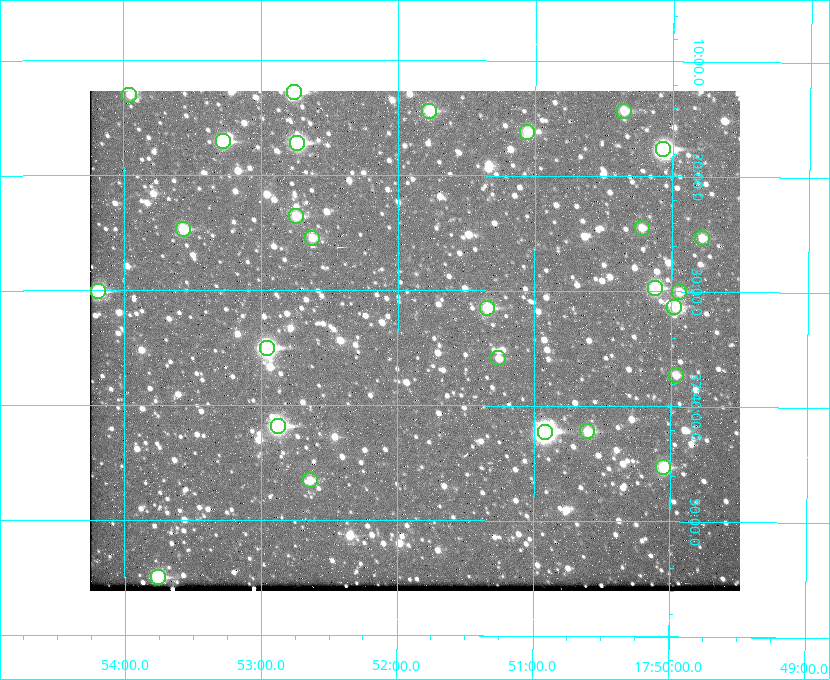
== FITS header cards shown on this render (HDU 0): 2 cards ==
NAXIS1  =                  650 / Width of table row in bytes
NAXIS2  =                  500 / Number of rows in table

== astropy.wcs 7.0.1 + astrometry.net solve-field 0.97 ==
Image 650 x 500 px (HDU 0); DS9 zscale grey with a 90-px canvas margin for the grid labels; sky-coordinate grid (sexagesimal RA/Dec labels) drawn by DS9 from the SOLVED WCS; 27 Tycho-2 reference stars matched to detected sources circled (green)
Header WCS: none
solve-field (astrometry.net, Tycho-2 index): SOLVED blind (the file carries no WCS)
Solved WCS: RA---TAN-SIP/DEC--TAN-SIP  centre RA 17:51:53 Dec +37:34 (267.97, +37.57 deg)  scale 5.22 arcsec/px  FOV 56.5' x 43.5'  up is +180 deg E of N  parity flipped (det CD > 0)
(file carries no celestial WCS; the grid is the blind solution)
Tycho-2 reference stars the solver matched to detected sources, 27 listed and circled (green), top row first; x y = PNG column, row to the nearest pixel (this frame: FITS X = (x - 90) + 1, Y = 500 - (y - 91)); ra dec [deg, ICRS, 3 dp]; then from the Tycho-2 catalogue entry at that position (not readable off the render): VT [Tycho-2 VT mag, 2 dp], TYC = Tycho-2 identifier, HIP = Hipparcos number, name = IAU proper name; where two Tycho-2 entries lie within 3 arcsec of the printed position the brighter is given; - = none
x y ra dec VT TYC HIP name
294 92 268.189 +37.213 9.71 2620-542-1 - -
129 95 268.489 +37.217 11.29 2620-732-1 - -
429 111 267.943 +37.240 10.39 2620-505-1 - -
624 111 267.589 +37.238 11.09 2619-212-1 - -
527 132 267.764 +37.270 10.17 2620-784-1 - -
223 141 268.319 +37.285 9.88 2620-536-1 - -
297 143 268.183 +37.286 8.98 2620-786-1 87506 -
663 149 267.517 +37.293 8.96 2619-379-1 - -
296 216 268.186 +37.393 10.44 2620-175-1 - -
642 228 267.555 +37.408 11.50 2619-358-1 - -
183 229 268.392 +37.412 10.60 2620-800-1 - -
312 238 268.156 +37.424 11.25 2620-712-1 - -
702 238 267.445 +37.422 11.17 2619-451-1 - -
655 288 267.531 +37.495 10.07 2619-274-1 - -
98 291 268.547 +37.501 9.83 3089-1021-1 - -
679 292 267.485 +37.500 11.33 2619-40-1 - -
674 307 267.494 +37.522 10.35 3088-270-1 - -
487 308 267.836 +37.525 9.96 3089-889-1 - -
267 348 268.239 +37.584 8.64 3089-755-1 - -
498 358 267.815 +37.598 11.54 3089-1081-1 - -
676 375 267.491 +37.621 11.40 3088-1284-1 - -
278 426 268.219 +37.697 8.93 3089-671-1 - -
587 431 267.652 +37.703 11.04 3089-693-1 - -
545 432 267.730 +37.705 8.13 3089-1203-1 87349 -
663 467 267.512 +37.755 10.10 3089-2332-1 - -
310 480 268.159 +37.775 11.22 3089-2245-1 - -
158 577 268.439 +37.916 9.61 3089-2268-1 - -